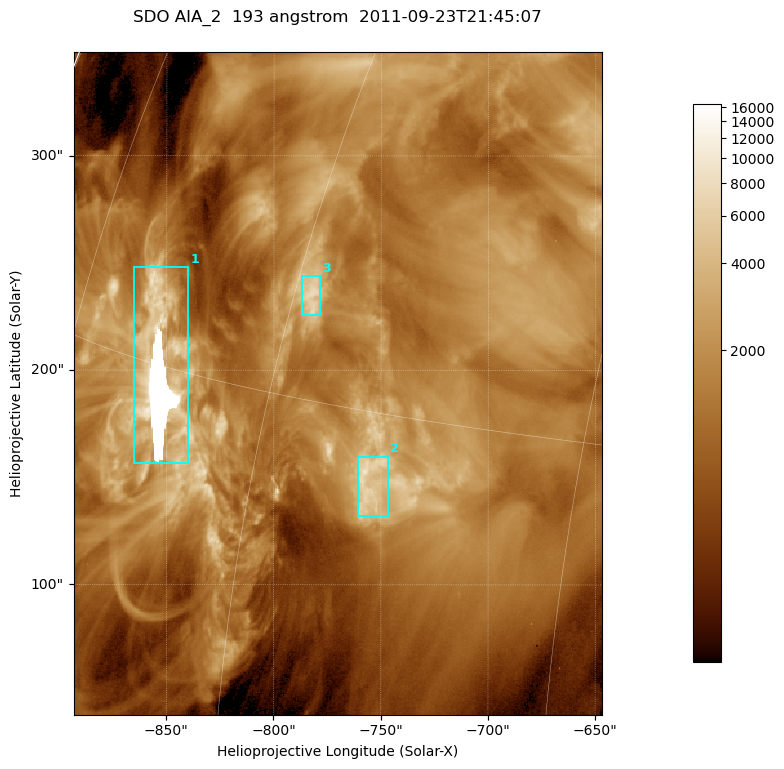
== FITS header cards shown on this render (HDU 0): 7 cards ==
TELESCOP= 'SDO     '           /
INSTRUME= 'AIA_2   '           /
WAVELNTH=                  193 /
WAVEUNIT= 'angstrom'           /
DATE-OBS= '2011-09-23T21:45:07.84' /
CTYPE1  = 'HPLN-TAN'           /
CTYPE2  = 'HPLT-TAN'           /

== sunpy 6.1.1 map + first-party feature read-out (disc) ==
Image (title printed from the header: SDO AIA_2  193 angstrom  2011-09-23T21:45:07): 410 x 514 px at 0.601 arcsec/px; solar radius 957 arcsec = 1592 px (partial field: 2.6% of the solar disc is inside the frame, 100% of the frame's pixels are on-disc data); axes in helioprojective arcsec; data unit not stated in the header (colour bar unlabelled)
Pointing: header CRPIX1/2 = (2043.81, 2047.21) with CRVAL1/2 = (0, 0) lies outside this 410 x 514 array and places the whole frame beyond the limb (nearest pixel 1.41 R_sun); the SolarSoft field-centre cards XCEN/YCEN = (-770.1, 193.9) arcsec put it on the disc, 1313 arcsec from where CRPIX/CRVAL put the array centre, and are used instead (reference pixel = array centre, CRVAL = XCEN/YCEN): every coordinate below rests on XCEN/YCEN
Orientation: roll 0.0565 deg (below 1 deg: not rotated)
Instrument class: DISC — disc imager (sunpy class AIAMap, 193 A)
Bright regions (active regions / flare kernels): reference = the on-disc median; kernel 3 px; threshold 5 sigma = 3586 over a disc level ~1327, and >= 1.15x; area >= 210 px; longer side >= 5 px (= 3 arcsec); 3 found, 3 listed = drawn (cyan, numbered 1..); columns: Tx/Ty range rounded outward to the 2 arcsec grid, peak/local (2 s.f.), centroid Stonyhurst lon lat
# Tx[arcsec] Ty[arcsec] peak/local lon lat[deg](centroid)
1 -866..-840 156..248 12 -67 +15
2 -762..-746 132..160 6.7 -54 +13
3 -788..-778 226..244 5.6 -59 +18